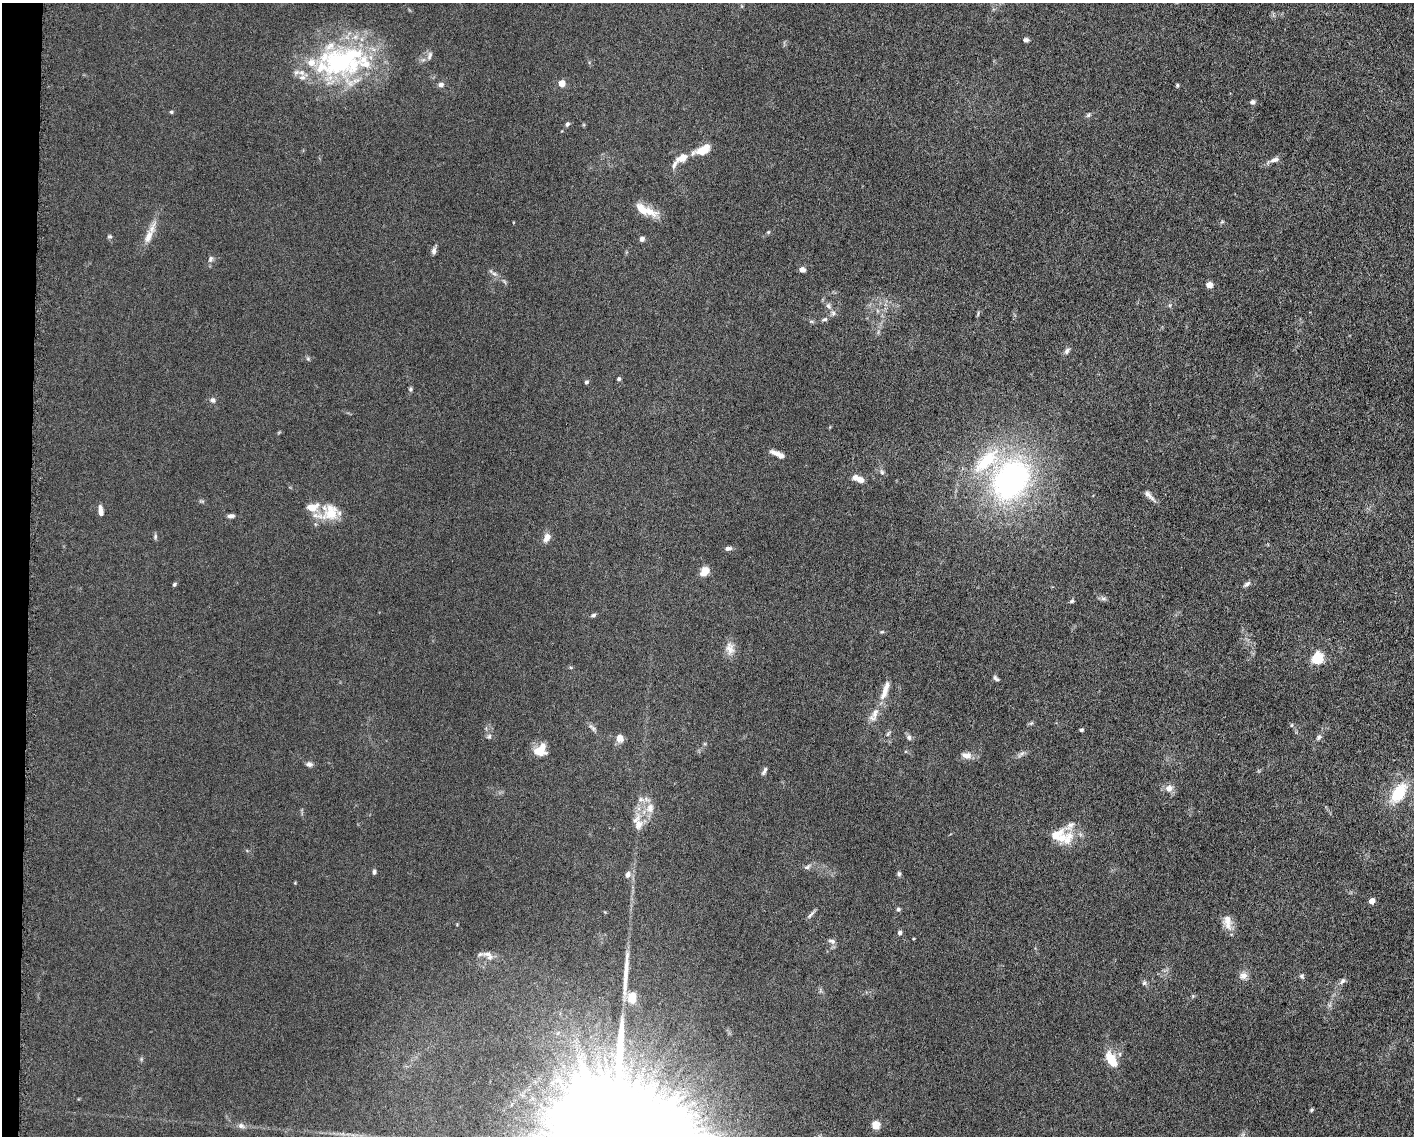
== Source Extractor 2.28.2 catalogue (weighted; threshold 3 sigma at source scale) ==
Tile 7 of 3 x 4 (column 1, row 3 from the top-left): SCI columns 223-1634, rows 1141-2274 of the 4582 x 4551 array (HDU 1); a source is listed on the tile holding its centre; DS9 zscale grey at full resolution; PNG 1416 x 1138 px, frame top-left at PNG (2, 3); no overlay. Shown black and unused: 2% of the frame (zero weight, under 5 of 10 exposures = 2% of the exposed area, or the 3 px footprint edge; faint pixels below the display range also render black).
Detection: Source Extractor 2.28.2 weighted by HDU 2 'WHT'; one run over the whole footprint, this tile lists its part. Background 0.0225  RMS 0.0022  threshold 0.00881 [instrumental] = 3 sigma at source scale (4.09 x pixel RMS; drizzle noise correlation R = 1.36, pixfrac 0.8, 0.05/0.05 arcsec/px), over >= 5 px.
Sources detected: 111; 1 too faint to see at this stretch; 1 long thin detection or spike segment (spike, bleed or trail) — not listed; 14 inside a brighter listed object's ellipse — not listed separately; the other 95 listed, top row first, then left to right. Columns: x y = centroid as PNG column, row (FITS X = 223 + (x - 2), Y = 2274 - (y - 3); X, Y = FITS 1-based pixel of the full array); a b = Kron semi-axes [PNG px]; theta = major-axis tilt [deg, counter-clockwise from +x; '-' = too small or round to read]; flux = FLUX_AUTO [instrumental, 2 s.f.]
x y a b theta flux
1026 40 6 5 - 0.56
430 56 13 6 72 0.75
341 62 72 40 11 35
562 83 5 5 - 3.4
441 84 7 6 - 0.68
1177 85 5 4 - 0.26
1253 102 6 5 - 0.57
171 112 5 4 - 0.27
1088 115 6 5 - 0.36
567 124 5 5 - 0.47
703 150 20 10 26 2.6
682 158 16 9 25 2.3
1274 160 12 6 15 0.88
650 212 25 12 -23 3
768 232 5 5 - 0.22
110 236 7 5 -1 0.3
148 236 21 10 67 2.3
642 239 6 6 - 0.59
434 251 9 6 75 0.65
210 259 9 6 70 0.6
802 269 6 5 - 0.88
494 274 8 6 -21 0.56
1209 285 6 6 - 1.3
828 306 9 6 -68 0.7
825 319 8 5 19 0.42
811 321 6 4 -18 0.27
1067 351 9 6 57 0.6
308 359 6 4 -19 0.29
619 379 4 4 - 0.35
586 382 5 4 - 0.35
410 389 6 5 - 0.31
213 400 8 6 -27 0.6
780 455 13 7 -31 1.2
882 472 8 5 -60 0.46
858 479 15 6 -23 1.7
1011 480 45 34 56 53
1149 495 19 6 -45 1
101 511 13 5 -82 1.1
330 512 22 19 68 4.9
231 516 8 5 9 0.63
155 536 7 5 73 0.36
547 537 10 7 64 1.4
728 548 8 5 8 0.62
705 571 11 9 49 1.8
174 584 5 4 - 0.32
1247 584 11 5 40 0.54
1103 598 9 4 0 0.49
1072 601 6 5 - 0.35
593 615 6 4 14 0.42
730 648 18 11 -80 1.9
1317 658 6 5 - 22
995 678 8 5 -40 0.46
885 691 29 7 72 2.4
1031 723 6 4 44 0.3
1292 725 6 4 88 0.22
592 728 13 5 -48 0.64
1081 730 3 3 - 0.37
888 734 8 5 62 0.4
489 736 7 5 88 0.43
909 737 7 6 - 0.54
1319 737 9 6 58 0.56
620 738 9 8 - 1.4
540 750 14 12 36 3.2
1021 754 11 4 40 0.59
966 755 12 8 -13 1.4
309 764 9 6 -9 0.64
764 771 11 4 64 0.53
1169 788 11 10 - 1.4
1399 793 20 11 56 8.2
641 799 10 6 -10 0.82
650 808 15 10 85 2
638 823 24 12 -81 2.6
1055 835 23 10 33 2.7
1068 838 23 13 68 3.2
807 867 10 5 48 0.48
374 872 6 4 89 0.43
899 874 7 5 -81 0.38
628 875 7 6 - 0.98
1372 901 5 4 - 2
898 909 5 5 - 0.34
811 914 13 4 45 0.53
1228 920 21 12 -80 2
900 933 5 5 - 0.63
832 941 11 6 -20 0.61
488 955 17 8 -42 1.3
1243 976 12 9 27 1.2
1302 976 7 5 -46 0.39
1342 981 10 5 52 0.6
1144 983 7 5 74 0.42
632 997 13 9 80 2.9
558 1033 6 4 71 0.32
1111 1060 15 8 -62 4.8
1311 1110 5 4 - 0.27
875 1125 10 9 - 1.5
241 1126 10 8 -16 0.76